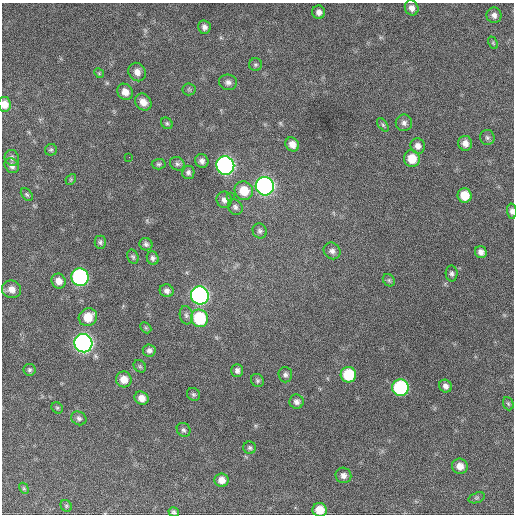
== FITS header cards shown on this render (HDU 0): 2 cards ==
NAXIS1  =                  512 / Axis length
NAXIS2  =                  512 / Axis length

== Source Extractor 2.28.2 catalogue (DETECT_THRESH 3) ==
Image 512 x 512 px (HDU 0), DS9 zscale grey, 1 PNG px = 1 image px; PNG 516 x 516 px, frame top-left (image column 1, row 512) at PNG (2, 3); each listed source drawn as its Kron ellipse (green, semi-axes under 4 px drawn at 4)
Background 922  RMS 25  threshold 74.2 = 3 sigma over >= 5 px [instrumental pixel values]
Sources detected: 84; all 84 listed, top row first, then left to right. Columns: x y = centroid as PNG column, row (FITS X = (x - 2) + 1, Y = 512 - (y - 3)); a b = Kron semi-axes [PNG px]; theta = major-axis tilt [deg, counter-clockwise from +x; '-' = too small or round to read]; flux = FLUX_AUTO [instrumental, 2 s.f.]
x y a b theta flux
412 8 8 6 -67 9100
319 12 7 6 - 6800
494 15 8 7 - 7300
204 27 7 6 - 5900
493 43 6 4 -66 2100
255 65 6 6 - 3200
137 72 9 8 - 11000
99 73 5 4 - 1800
228 82 9 8 - 6800
189 89 6 6 - 2800
125 92 8 7 - 14000
143 102 9 7 -50 14000
5 104 7 6 - 16000
167 123 6 5 - 2800
404 123 8 8 - 6500
383 125 8 4 -54 3000
487 138 7 7 - 4400
465 143 7 7 - 11000
292 144 7 6 - 12000
418 146 8 7 - 8300
51 150 6 6 - 2900
129 157 2 2 - 4700
12 158 8 7 - 5000
412 159 8 8 - 29000
202 161 7 6 - 6900
159 164 7 5 1 3100
177 164 8 6 -33 4400
12 166 8 6 -49 6600
225 166 9 9 - 650000
188 172 7 6 - 4700
71 179 6 4 47 2100
265 186 9 9 - 670000
244 191 9 9 - 33000
27 194 7 5 -48 2900
465 195 7 7 - 31000
230 196 3 3 - 4100
224 200 8 7 - 7900
235 207 8 7 - 5300
512 211 7 5 -86 5200
260 231 7 7 - 4500
100 242 6 5 - 3600
146 244 6 6 - 4000
332 251 9 8 - 6800
481 252 6 5 - 7600
133 257 7 5 -67 3300
153 258 7 6 - 4500
452 274 8 6 -88 4600
80 277 9 8 - 350000
389 280 7 5 -46 3100
59 281 7 7 - 13000
11 289 10 8 -15 13000
167 291 7 6 - 6600
200 295 9 9 - 530000
186 315 9 6 -81 4900
88 317 9 8 - 32000
200 318 9 8 - 96000
146 328 6 4 -45 2200
83 343 9 9 - 790000
149 350 6 6 - 5300
140 366 7 5 -44 2900
30 370 6 6 - 3500
237 371 6 5 - 5800
285 375 8 7 - 4800
348 375 8 7 - 68000
124 379 8 7 - 17000
257 380 7 6 - 3500
445 386 6 6 - 7000
400 388 8 8 - 200000
193 394 7 6 - 3400
141 398 7 6 - 13000
296 402 7 7 - 6400
508 404 7 5 -68 2900
57 408 6 5 - 2600
79 418 8 6 -32 4900
184 430 7 6 - 3900
250 448 6 6 - 3500
460 466 8 7 - 14000
343 475 8 7 - 7800
222 480 7 6 - 14000
24 488 6 4 -61 2200
477 498 8 5 19 3400
66 506 6 5 - 2900
320 510 7 7 - 27000
174 512 5 4 - 3400
At the frame edge (FLAGS 8, measured only in part): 4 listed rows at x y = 5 104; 512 211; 320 510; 174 512